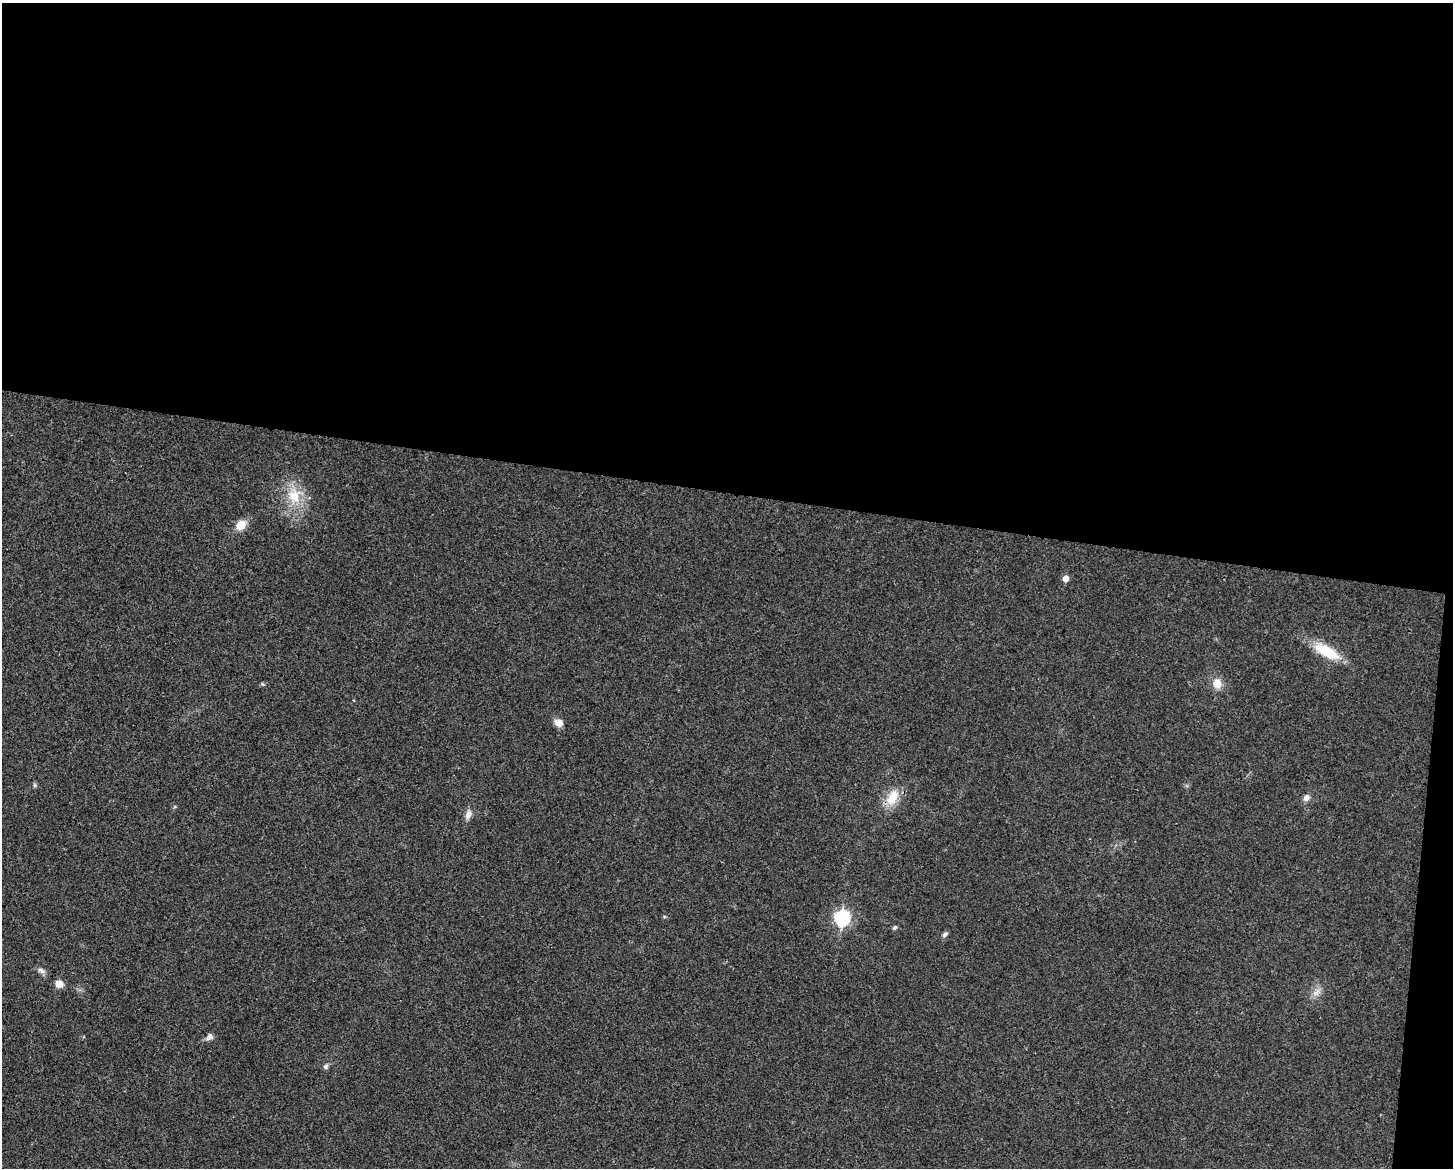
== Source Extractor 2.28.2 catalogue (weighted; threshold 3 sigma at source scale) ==
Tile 3 of 3 x 4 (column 3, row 1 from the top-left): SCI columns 3130-4580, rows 3500-4665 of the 4695 x 4670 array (HDU 1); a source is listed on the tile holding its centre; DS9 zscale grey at full resolution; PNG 1455 x 1170 px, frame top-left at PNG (2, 3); no overlay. Shown black and unused: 43% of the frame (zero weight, under 3 of 4 exposures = <1% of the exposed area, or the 3 px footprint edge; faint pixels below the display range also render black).
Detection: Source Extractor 2.28.2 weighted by HDU 2 'WHT'; one run over the whole footprint, this tile lists its part. Background 0.0242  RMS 0.0047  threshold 0.021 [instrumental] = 3 sigma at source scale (4.5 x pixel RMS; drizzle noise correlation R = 1.50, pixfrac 1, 0.05/0.05 arcsec/px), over >= 5 px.
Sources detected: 19; all 19 listed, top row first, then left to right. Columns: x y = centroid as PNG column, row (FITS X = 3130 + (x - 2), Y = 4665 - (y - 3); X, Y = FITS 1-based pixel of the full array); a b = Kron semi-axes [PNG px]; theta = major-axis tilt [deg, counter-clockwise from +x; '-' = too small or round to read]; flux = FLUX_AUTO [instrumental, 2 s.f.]
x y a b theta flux
294 496 21 19 -72 13
241 525 13 10 45 5.7
1066 579 5 5 - 3.2
1327 652 35 13 -30 15
1217 683 12 11 - 4.7
263 684 5 3 - 0.51
559 723 8 7 - 4.9
35 785 6 4 -90 0.69
892 797 22 13 63 9.6
1306 798 8 7 - 2
468 814 13 8 72 2.5
842 918 8 7 - 70
895 927 6 5 - 0.82
945 934 8 5 40 1.2
41 971 11 6 -38 1.7
59 984 7 6 - 5.2
1317 992 12 7 32 2.8
209 1037 11 8 60 1.8
326 1066 7 6 - 1.1